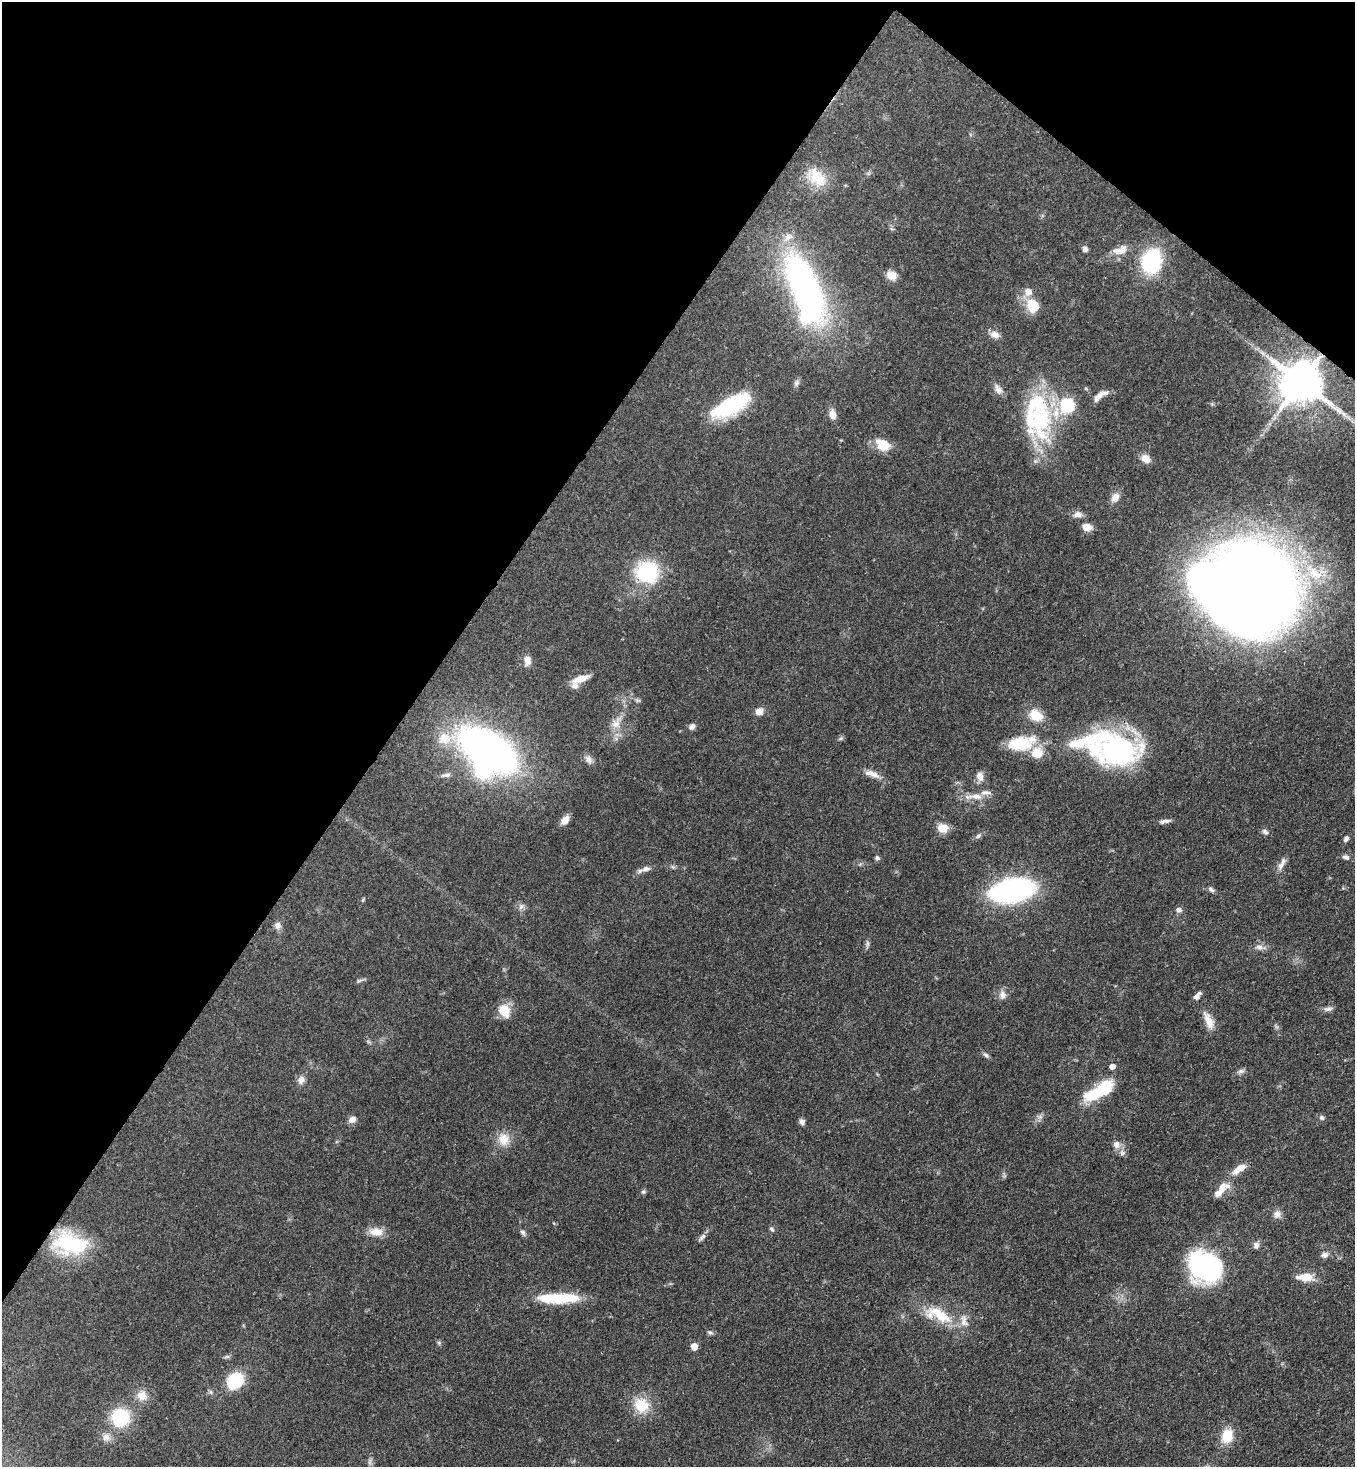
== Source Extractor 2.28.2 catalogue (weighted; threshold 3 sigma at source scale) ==
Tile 2 of 4 x 4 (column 2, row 1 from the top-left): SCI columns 1718-3070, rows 4455-5919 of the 6001 x 5978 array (HDU 1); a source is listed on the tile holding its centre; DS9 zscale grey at full resolution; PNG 1357 x 1469 px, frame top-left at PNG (2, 2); no overlay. Shown black and unused: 34% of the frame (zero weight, under 3 of 4 exposures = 7% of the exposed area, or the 3 px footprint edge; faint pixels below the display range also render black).
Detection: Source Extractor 2.28.2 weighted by HDU 2 'WHT'; one run over the whole footprint, this tile lists its part. Background 0.0665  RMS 0.0038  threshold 0.017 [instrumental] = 3 sigma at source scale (4.5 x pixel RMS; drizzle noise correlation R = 1.50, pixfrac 1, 0.05/0.05 arcsec/px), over >= 5 px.
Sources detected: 115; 1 too faint to see at this stretch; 3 inside a brighter object's white glare — not listed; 12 inside a brighter listed object's ellipse — not listed separately; the other 99 listed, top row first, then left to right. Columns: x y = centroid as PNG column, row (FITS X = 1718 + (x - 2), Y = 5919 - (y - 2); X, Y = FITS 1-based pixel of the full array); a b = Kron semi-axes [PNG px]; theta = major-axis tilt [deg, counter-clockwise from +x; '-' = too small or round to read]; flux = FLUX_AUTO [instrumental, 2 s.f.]
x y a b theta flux
814 175 26 21 -85 10
1085 249 7 6 - 1.2
1123 250 16 9 58 3
1152 261 24 19 73 29
891 275 13 11 -26 3.2
805 290 70 26 -70 140
1028 292 9 9 - 3.1
1033 305 12 9 -64 12
995 335 13 9 -17 2.3
1301 382 12 11 - 1600
796 383 8 7 - 1.2
998 389 15 8 -55 2.2
1100 396 21 7 37 3.1
731 405 42 15 29 32
1067 405 7 6 - 53
832 414 10 7 -82 3.2
1040 421 63 30 -89 41
883 444 17 12 -36 7.1
1146 458 11 8 -35 3.4
1115 497 12 10 59 2.7
1078 514 12 8 7 2
1087 527 11 8 -14 3
647 572 24 22 -3 27
1315 573 25 13 -39 11
1255 587 71 53 -69 660
527 661 14 9 -87 2.7
580 679 22 8 18 4.4
637 700 8 4 0 0.69
759 711 10 8 34 2.4
1036 715 17 13 -26 6.7
616 723 16 12 57 4.7
692 727 7 6 - 1.6
444 738 19 18 - 8.3
1019 744 31 17 2 14
488 750 43 22 -33 220
1118 750 50 36 -3 62
589 760 12 8 -55 2
869 773 18 8 -2 2.8
446 775 14 5 7 1.5
980 776 10 7 -76 2.8
976 796 19 8 -5 3.8
565 820 13 8 49 2.5
1164 821 15 5 8 1.6
943 828 11 10 - 4.5
1265 832 10 6 -32 1
978 836 8 6 33 0.91
1346 839 8 5 59 1.1
1346 857 10 5 -14 1.2
877 858 8 5 -44 0.76
1281 865 12 7 51 2.1
673 867 6 4 -71 0.54
646 869 13 7 12 1.9
1012 890 26 14 12 130
1211 890 10 5 -37 0.99
363 900 5 4 - 0.42
521 906 9 6 49 1.3
1178 910 8 7 - 1.2
277 925 9 8 - 1.7
867 943 8 4 -90 0.83
1259 947 11 7 -15 1.8
359 981 8 5 20 0.78
1003 995 11 9 88 2.1
1196 996 8 7 - 1.3
1328 1009 13 6 11 1.4
505 1011 17 12 -67 6.3
1209 1020 24 10 -67 4.5
986 1055 9 5 -30 0.92
1112 1066 5 5 - 2.5
1241 1071 9 6 9 1.2
301 1080 11 9 71 2
1099 1091 35 12 30 19
1322 1118 7 6 - 0.84
352 1120 9 7 30 2.2
802 1122 7 6 - 1.3
503 1139 17 15 -84 5.4
1116 1144 11 9 -44 2.6
1239 1169 19 8 34 4.6
1220 1191 25 9 52 5.1
643 1192 6 5 - 0.62
1277 1214 9 9 - 2
772 1229 7 5 -42 0.68
376 1232 19 10 -3 4.3
523 1233 9 5 -60 0.99
702 1237 13 5 46 1.4
70 1244 42 25 -10 29
1256 1245 9 7 80 1.4
1325 1255 9 7 5 1.5
1206 1266 28 23 -29 77
1305 1277 19 9 -2 5.8
558 1298 45 13 -1 17
938 1315 41 17 -22 14
710 1333 8 4 -13 0.74
694 1346 5 5 - 5.2
235 1381 13 11 40 22
142 1396 14 13 - 4
641 1405 21 19 -51 9.5
120 1417 14 14 - 24
1227 1436 15 12 70 8.5
106 1437 11 10 - 2.3
Overlapping masked pixels (flux is a lower limit): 2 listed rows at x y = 1301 382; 1255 587